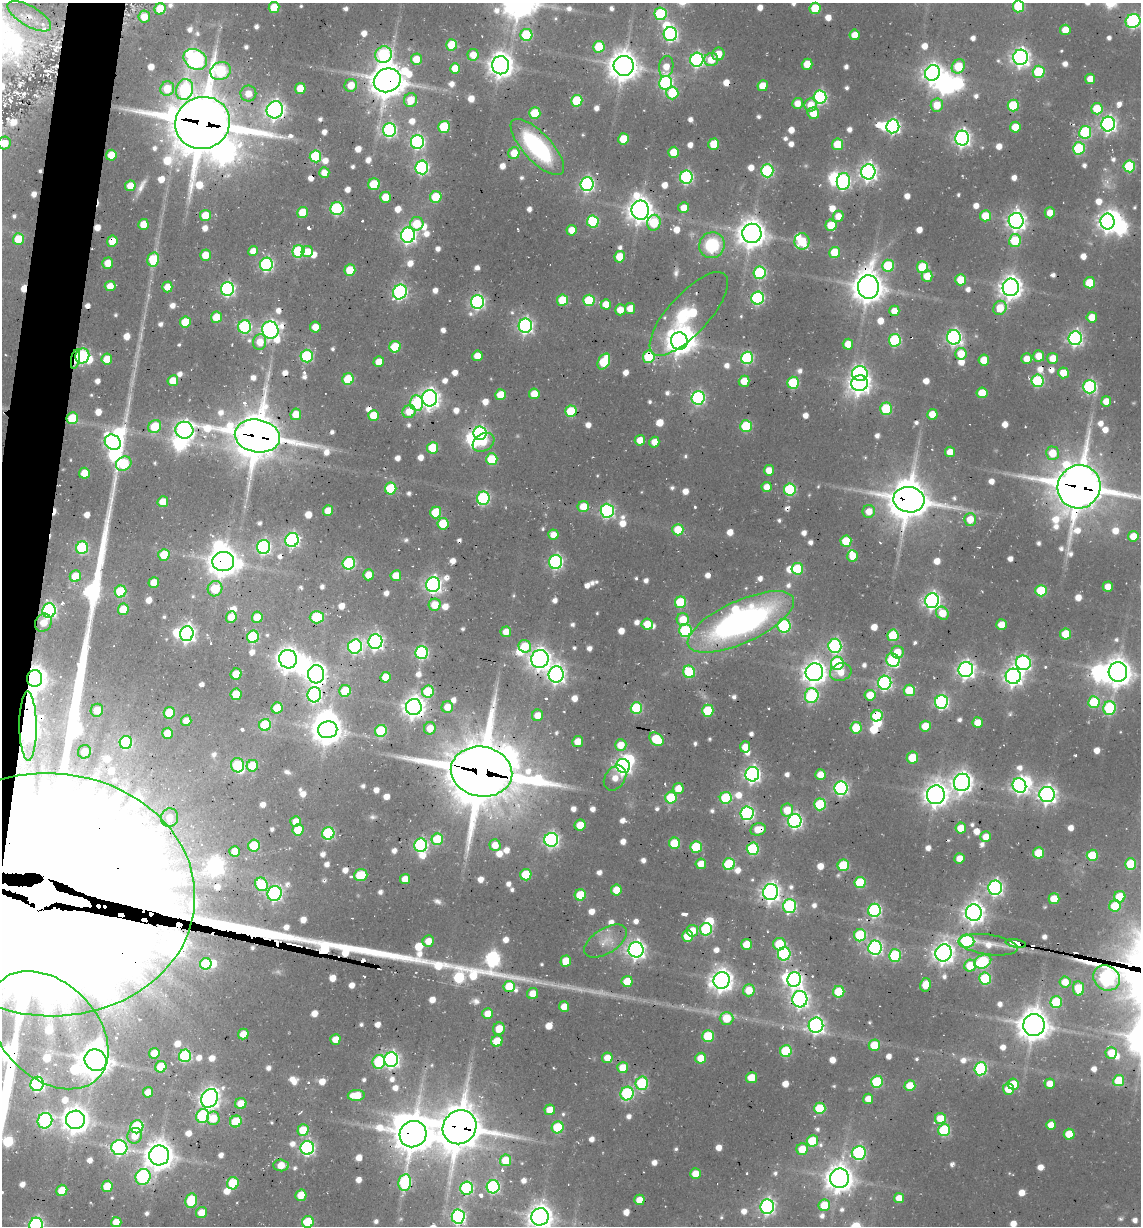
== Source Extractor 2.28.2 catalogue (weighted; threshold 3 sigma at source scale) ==
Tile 7 of 4 x 4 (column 3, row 2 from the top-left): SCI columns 3263-4401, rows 2449-3672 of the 5655 x 5022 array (HDU 1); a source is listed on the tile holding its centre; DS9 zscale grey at full resolution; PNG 1143 x 1228 px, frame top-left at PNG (2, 3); each listed source drawn as its Kron ellipse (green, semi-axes under 4 px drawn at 4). Shown black and unused: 3% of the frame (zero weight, under 2 of 3 exposures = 18% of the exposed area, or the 3 px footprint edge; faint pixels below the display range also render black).
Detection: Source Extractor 2.28.2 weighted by HDU 2 'WHT'; one run over the whole footprint, this tile lists its part. Background 0.0788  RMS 0.0098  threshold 0.0441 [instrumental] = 3 sigma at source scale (4.5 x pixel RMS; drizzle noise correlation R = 1.50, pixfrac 1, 0.05/0.05 arcsec/px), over >= 5 px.
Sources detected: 949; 10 too faint to see at this stretch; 31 inside a brighter object's white glare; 27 cosmic-ray / hot-pixel residue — neither listed nor drawn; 18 inside a brighter listed object's ellipse — not listed separately; of the other 863, all 500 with FLUX_AUTO >= 12.8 (the completeness limit of this list) listed and drawn (363 fainter detections not listed), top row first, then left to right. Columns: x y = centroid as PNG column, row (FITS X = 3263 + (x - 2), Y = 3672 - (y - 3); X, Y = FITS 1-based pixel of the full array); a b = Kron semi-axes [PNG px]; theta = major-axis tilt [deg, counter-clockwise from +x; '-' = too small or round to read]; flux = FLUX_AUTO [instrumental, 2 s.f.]
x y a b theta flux
1018 6 6 5 - 51
274 8 5 5 - 28
815 8 5 5 - 40
160 9 6 5 - 28
660 14 6 6 - 91
29 16 24 10 -30 22
144 17 6 6 - 16
1133 21 7 6 - 210
1065 30 5 5 - 17
670 34 7 6 - 230
526 35 6 6 - 70
855 35 5 5 - 16
452 45 5 5 - 37
599 47 6 5 - 41
718 54 6 6 - 20
383 55 8 8 - 140
473 55 6 5 - 15
1020 57 7 7 - 530
195 59 12 9 -32 340
416 59 5 5 - 19
697 60 7 6 - 250
711 60 7 6 - 19
807 64 5 5 - 22
501 65 9 8 - 1100
624 66 10 10 - 1700
958 66 7 6 - 39
666 67 11 7 81 15
455 68 5 5 - 19
220 71 10 9 - 120
1039 72 6 6 - 59
932 73 8 7 - 570
1090 79 5 5 - 16
387 80 13 11 24 2400
666 83 7 6 - 180
351 85 6 6 - 16
763 86 5 5 - 22
300 88 5 5 - 24
167 89 7 7 - 25
185 90 11 8 72 120
672 93 6 6 - 42
248 94 8 8 - 13
820 97 7 6 - 170
411 100 7 6 - 22
577 101 6 5 - 62
797 103 5 5 - 13
811 105 7 6 - 18
937 105 6 6 - 21
1013 105 6 5 - 63
1097 109 6 5 - 32
275 110 9 8 - 440
535 113 6 5 - 38
813 113 6 6 - 17
203 123 27 26 - 6700
1108 124 7 7 - 350
893 126 7 6 - 230
444 127 6 5 - 62
1015 127 5 5 - 23
390 130 7 6 - 190
1085 132 6 6 - 100
962 138 7 7 - 410
624 139 5 5 - 30
417 142 7 6 - 220
4 143 6 6 - 19
714 144 5 5 - 29
838 144 6 5 - 36
537 147 36 14 -47 140
1079 148 6 6 - 81
674 152 5 5 - 29
514 153 6 5 - 20
111 155 5 5 - 22
315 156 6 6 - 78
1129 166 6 5 - 69
422 167 7 6 - 200
767 171 6 6 - 120
868 172 7 7 - 470
324 173 5 5 - 14
686 177 6 6 - 170
843 182 8 6 81 200
374 184 6 5 - 50
587 184 7 6 - 240
130 186 5 5 - 16
386 197 5 5 - 23
436 197 6 5 - 35
684 208 5 5 - 15
337 209 6 6 - 130
640 210 9 9 - 1100
303 213 6 5 - 31
1050 213 5 5 - 14
205 216 5 5 - 26
838 216 5 5 - 13
985 216 5 5 - 26
593 221 6 6 - 77
1016 221 8 7 - 560
1108 222 8 7 - 550
654 223 8 6 81 50
143 224 5 5 - 17
417 224 7 6 - 24
831 225 5 5 - 30
571 230 5 5 - 15
752 233 9 9 - 1400
408 235 7 7 - 400
18 239 5 5 - 28
112 241 5 5 - 24
802 241 8 7 - 44
1015 241 6 6 - 43
712 245 13 12 - 59
253 251 5 5 - 13
298 251 6 6 - 100
307 252 6 5 - 15
835 253 5 5 - 36
205 255 5 5 - 19
620 257 5 5 - 25
153 259 7 6 - 52
108 263 5 5 - 16
266 264 7 6 - 200
888 266 6 6 - 61
922 267 6 5 - 45
350 270 5 5 - 35
760 273 6 6 - 110
927 276 6 5 - 20
961 280 5 5 - 24
1090 283 5 5 - 32
110 286 5 5 - 13
167 287 5 5 - 13
868 287 12 10 87 1800
1011 287 8 8 - 880
228 289 7 6 - 220
400 292 7 6 - 240
757 298 6 6 - 170
563 300 5 5 - 40
589 300 6 5 - 60
477 302 7 6 - 230
606 304 5 5 - 17
630 308 5 5 - 15
1000 308 7 6 - 24
620 310 5 5 - 14
894 311 5 5 - 13
689 314 53 20 47 100
216 317 5 5 - 27
1092 317 5 5 - 19
185 322 6 5 - 31
525 326 7 6 - 300
245 327 6 6 - 150
315 327 5 5 - 14
270 330 8 8 - 440
954 337 7 7 - 310
1075 338 7 6 - 280
895 340 6 6 - 110
679 341 8 8 - 1100
260 342 8 6 79 16
848 344 5 5 - 16
395 347 6 5 - 35
961 354 6 5 - 22
82 356 7 7 - 130
307 356 6 6 - 110
477 356 5 5 - 16
1039 356 6 5 - 17
649 357 6 6 - 69
747 358 6 6 - 110
1053 358 5 5 - 17
75 359 10 3 78 26
107 359 5 5 - 18
1027 359 5 5 - 15
984 360 5 5 - 22
379 362 5 5 - 15
604 362 8 5 61 46
1063 373 5 5 - 21
860 374 8 7 - 220
348 379 6 5 - 48
173 381 5 5 - 23
744 381 5 5 - 20
1038 381 6 6 - 110
793 383 6 6 - 72
860 383 8 7 - 710
1090 387 6 6 - 180
982 393 5 5 - 26
534 394 5 5 - 20
500 395 5 5 - 22
430 398 8 7 - 620
698 398 7 6 - 180
1106 401 5 5 - 14
416 403 7 6 - 89
886 409 6 6 - 57
571 411 6 5 - 53
409 412 7 6 - 19
296 414 6 5 - 20
932 414 5 5 - 17
374 415 5 5 - 25
72 418 6 5 - 41
746 426 6 6 - 63
155 427 7 6 - 36
184 430 9 8 - 440
480 433 7 6 - 230
257 436 23 16 -10 4400
640 440 5 5 - 16
113 442 8 7 - 300
483 442 11 8 31 17
654 442 5 5 - 15
433 448 6 5 - 44
950 452 5 5 - 14
1052 453 6 6 - 22
492 459 6 5 - 48
124 464 8 6 31 73
769 470 5 5 - 16
84 473 5 5 - 23
767 487 5 5 - 13
1079 487 22 21 - 4400
391 488 6 5 - 61
790 489 6 6 - 97
483 498 6 6 - 130
909 500 16 12 -9 3600
163 502 5 5 - 18
583 507 5 5 - 20
328 511 5 5 - 20
607 511 7 6 - 200
869 511 6 6 - 14
436 512 6 5 - 38
970 519 6 6 - 19
443 524 6 5 - 33
678 530 6 5 - 24
553 535 5 5 - 13
1133 536 5 5 - 16
292 540 7 6 - 230
846 541 5 5 - 36
264 547 7 6 - 220
82 548 6 6 - 110
164 555 6 5 - 31
853 556 6 5 - 16
223 561 11 9 4 1500
556 562 7 6 - 200
349 563 6 6 - 130
797 569 6 5 - 60
368 575 5 5 - 17
75 576 6 5 - 25
396 576 5 5 - 18
154 583 5 5 - 17
433 585 7 7 - 390
1108 587 5 5 - 14
215 589 8 7 - 32
1041 591 5 5 - 52
121 592 6 5 - 65
932 601 7 7 - 400
680 602 6 5 - 60
435 605 6 6 - 21
123 609 6 5 - 30
49 611 7 6 - 250
942 613 7 6 - 21
231 617 6 5 - 15
257 617 5 5 - 25
317 617 7 6 - 75
683 619 6 6 - 22
741 622 58 21 25 370
43 623 9 8 - 14
647 624 5 5 - 20
1001 625 5 5 - 20
784 626 7 6 - 120
685 631 6 6 - 100
506 632 5 5 - 13
187 634 7 6 - 420
1066 634 5 5 - 34
893 635 6 5 - 58
253 637 6 6 - 92
375 642 7 7 - 330
355 646 7 7 - 230
525 646 6 6 - 28
835 646 7 6 - 190
421 652 6 6 - 140
898 652 6 6 - 18
288 659 9 8 - 870
540 659 9 8 - 690
893 660 7 6 - 120
837 663 7 6 - 110
1023 663 7 7 - 240
966 670 7 7 - 450
689 672 6 6 - 67
814 672 9 8 - 940
841 672 11 8 15 15
1118 672 10 9 - 1400
236 674 5 5 - 26
316 674 9 8 - 700
556 674 8 7 - 480
1013 676 7 7 - 570
386 677 5 5 - 18
35 679 8 7 - 1000
885 683 7 6 - 210
909 690 5 5 - 36
345 691 6 5 - 35
428 692 6 6 - 61
236 694 6 5 - 34
314 695 7 6 - 260
870 695 5 5 - 22
812 696 7 6 - 120
941 702 7 6 - 220
1094 702 6 5 - 53
414 707 8 8 - 840
447 707 6 5 - 14
277 708 6 5 - 32
636 708 6 5 - 79
1109 708 7 6 - 100
97 710 6 6 - 17
708 711 6 6 - 52
169 713 6 5 - 32
537 715 6 5 - 15
877 716 6 5 - 44
186 721 5 5 - 14
978 723 5 5 - 17
265 725 6 6 - 73
28 726 34 8 -89 910
925 726 5 5 - 25
430 728 6 6 - 15
856 728 6 5 - 39
328 730 10 8 10 1500
381 731 6 6 - 73
168 733 5 5 - 21
656 739 8 5 -39 47
578 741 5 5 - 15
126 742 6 6 - 100
621 745 6 6 - 18
745 747 5 5 - 14
85 752 7 6 - 14
912 758 6 5 - 30
237 765 7 6 - 71
252 766 6 5 - 41
623 766 7 6 - 380
482 772 31 25 -9 7900
752 774 7 7 - 370
820 775 5 5 - 17
615 778 13 10 55 13
962 782 8 8 - 760
1019 785 7 6 - 310
841 788 7 6 - 230
678 789 5 5 - 16
936 795 9 9 - 1000
1047 795 8 7 - 530
671 798 6 5 - 47
726 798 6 6 - 80
820 804 6 6 - 76
787 810 6 6 - 21
747 813 7 6 - 200
169 818 9 8 - 14
795 821 7 6 - 270
296 822 5 5 - 14
580 825 5 5 - 25
961 828 5 5 - 20
758 829 8 6 13 17
298 830 5 5 - 26
328 833 6 6 - 120
986 837 5 5 - 13
437 839 6 5 - 52
551 840 7 7 - 300
675 843 5 5 - 45
421 845 6 6 - 190
495 845 6 5 - 14
254 846 6 5 - 57
696 847 5 5 - 53
753 849 6 6 - 93
235 851 5 5 - 13
1039 853 5 5 - 35
1092 855 5 5 - 44
960 858 5 5 - 13
701 864 5 5 - 16
729 864 6 6 - 77
1131 864 6 5 - 46
843 865 6 5 - 63
361 875 7 6 - 44
526 875 6 5 - 43
405 879 5 5 - 15
860 882 6 5 - 58
262 884 7 6 - 53
995 888 7 7 - 320
616 890 5 5 - 20
771 892 8 7 - 550
275 894 7 7 - 220
49 895 145 121 -3 170000
580 895 6 5 - 36
1120 897 6 5 - 33
1054 899 5 5 - 26
790 906 7 6 - 140
1115 906 6 5 - 36
874 910 6 6 - 180
974 913 8 8 - 750
706 929 6 6 - 95
692 931 6 5 - 16
860 935 6 6 - 77
688 936 5 5 - 31
428 941 6 5 - 13
606 941 24 12 32 16
966 941 8 6 -1 110
1016 943 10 4 -9 190
747 944 5 5 - 24
779 944 6 6 - 48
988 945 30 10 -8 18
875 948 7 6 - 270
636 950 7 7 - 470
943 953 8 8 - 750
784 954 6 6 - 140
895 955 6 6 - 93
566 961 5 5 - 24
983 962 9 6 26 110
206 964 6 5 - 54
970 966 6 6 - 31
1106 978 14 12 -35 300
985 979 6 6 - 75
722 980 8 8 - 880
794 980 7 7 - 340
627 981 5 5 - 27
1065 982 5 5 - 17
925 985 7 5 77 18
509 986 5 5 - 33
1078 988 7 5 -84 39
749 990 6 6 - 21
839 992 6 5 - 43
533 994 6 5 - 16
800 999 8 7 - 460
1056 1002 6 6 - 64
564 1007 5 5 - 15
488 1014 5 5 - 17
727 1018 7 6 - 28
816 1025 7 7 - 360
1034 1025 11 10 - 1700
499 1029 6 6 - 18
49 1030 69 47 -45 180
243 1034 5 5 - 15
708 1036 6 5 - 50
335 1039 5 5 - 15
497 1041 6 5 - 29
874 1045 6 5 - 30
786 1051 6 6 - 67
154 1053 5 5 - 15
1111 1053 6 5 - 24
185 1056 6 6 - 120
607 1058 5 5 - 14
701 1058 5 5 - 20
96 1060 11 10 - 1900
391 1060 7 7 - 320
379 1062 7 6 - 85
161 1067 6 5 - 31
623 1068 5 5 - 22
981 1069 6 6 - 140
751 1078 5 5 - 24
1119 1081 5 5 - 41
877 1082 6 6 - 75
642 1083 7 6 - 88
37 1084 7 6 - 220
1013 1084 5 5 - 27
1050 1084 5 5 - 14
910 1086 5 5 - 25
1008 1089 5 5 - 21
148 1092 5 5 - 14
627 1094 7 6 - 130
356 1095 8 5 4 27
209 1098 10 7 61 630
868 1099 5 5 - 13
241 1103 6 5 - 17
820 1108 6 5 - 57
550 1110 5 5 - 18
203 1116 7 6 - 100
213 1118 7 6 - 23
940 1119 5 5 - 24
75 1120 9 9 - 1300
45 1121 8 7 - 200
236 1121 6 5 - 42
1051 1125 5 5 - 15
137 1127 6 6 - 91
460 1127 18 16 46 4000
558 1127 6 5 - 52
303 1130 6 5 - 31
944 1130 6 6 - 84
413 1134 14 13 - 2800
1069 1134 5 5 - 26
135 1136 8 7 - 18
812 1141 6 5 - 43
119 1148 8 7 - 250
307 1148 7 6 - 240
802 1149 6 5 - 24
859 1153 7 7 - 160
159 1155 10 10 - 1600
506 1160 6 5 - 27
281 1165 7 6 - 18
695 1174 5 5 - 18
143 1177 8 7 - 190
839 1178 9 9 - 1400
405 1182 8 6 80 130
233 1183 6 6 - 53
107 1186 6 5 - 32
493 1187 6 6 - 150
467 1188 6 6 - 150
62 1190 6 5 - 23
301 1195 6 5 - 21
899 1198 5 5 - 14
639 1200 5 5 - 14
191 1201 7 6 - 46
824 1205 6 5 - 32
767 1207 7 6 - 270
201 1213 6 5 - 17
458 1216 7 6 - 250
540 1217 9 8 - 1100
116 1222 5 5 - 15
308 1222 6 6 - 52
36 1225 7 6 - 230
Overlapping masked pixels (flux is a lower limit): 33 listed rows (the first 20) at x y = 387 80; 167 89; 203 123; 1085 132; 112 241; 868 287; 82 356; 649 357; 75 359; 72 418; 257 436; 1079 487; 909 500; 223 561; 741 622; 35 679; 314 695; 414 707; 877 716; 28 726
Isophote crosses this tile's border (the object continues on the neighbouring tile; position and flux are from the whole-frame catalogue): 9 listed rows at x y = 1018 6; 144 17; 1133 21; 4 143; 1079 487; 49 895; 540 1217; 308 1222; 36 1225